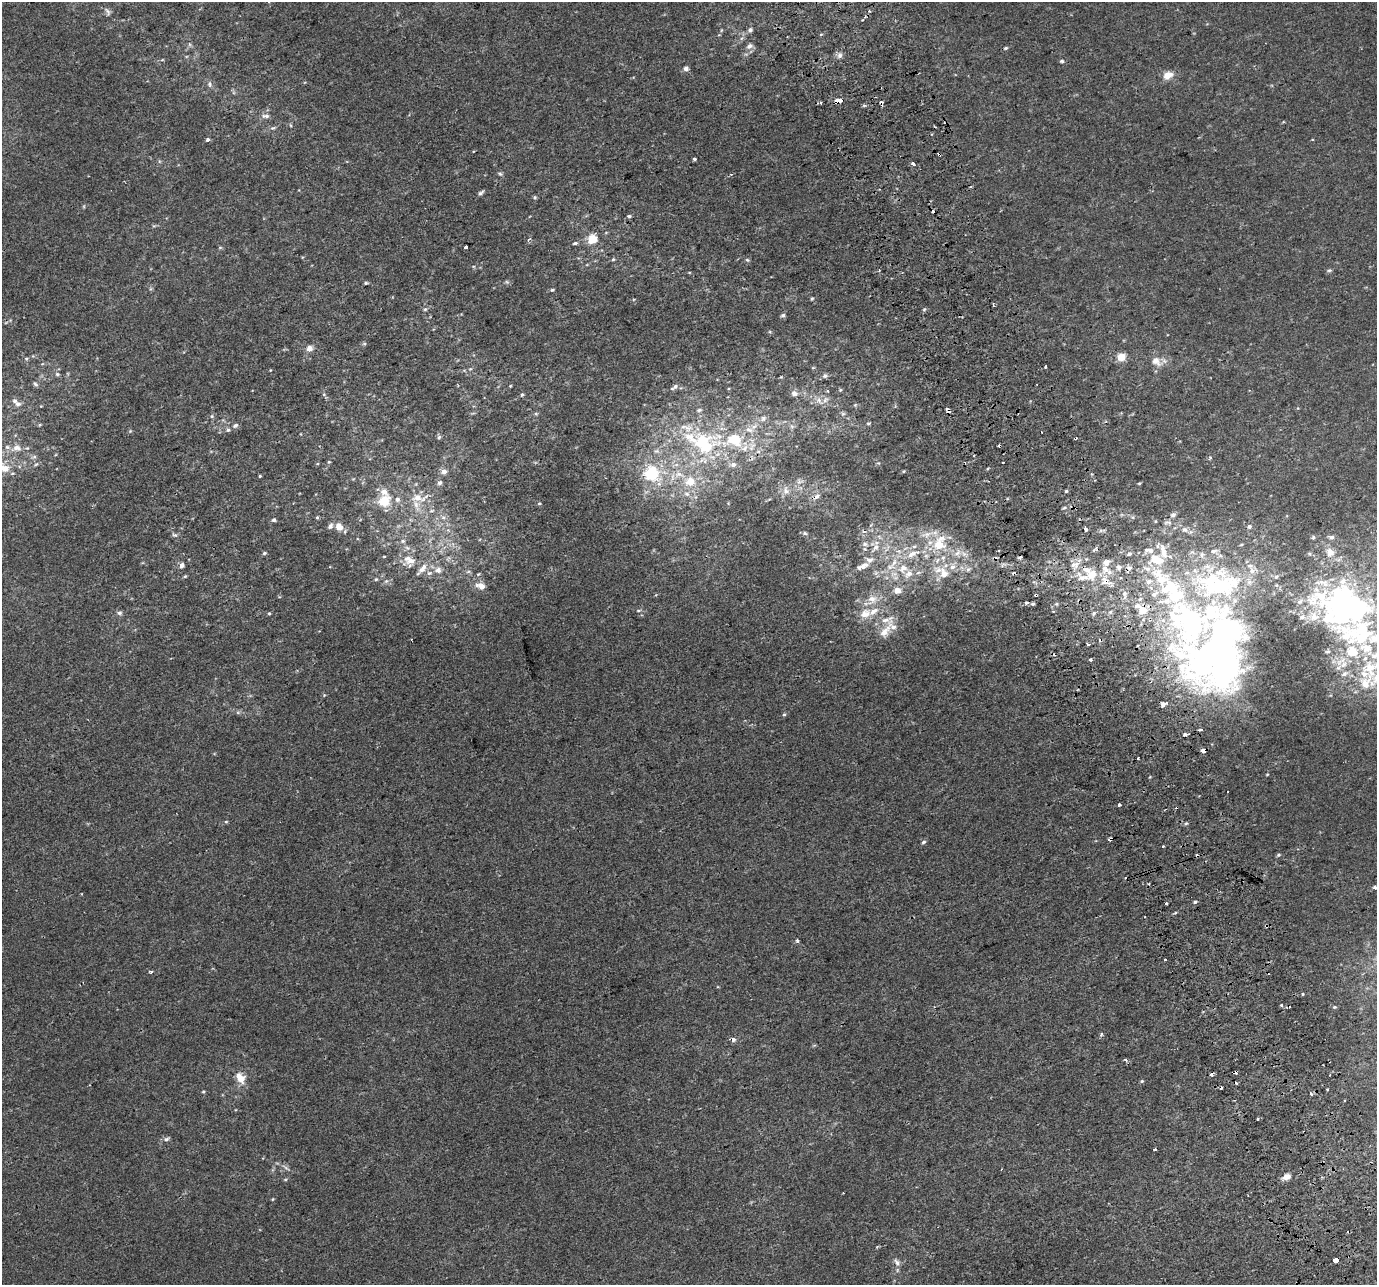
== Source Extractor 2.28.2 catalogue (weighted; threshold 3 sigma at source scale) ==
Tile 6 of 4 x 4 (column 2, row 2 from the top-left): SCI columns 1416-2790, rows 2710-3992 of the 5579 x 5364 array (HDU 1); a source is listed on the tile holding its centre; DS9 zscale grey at full resolution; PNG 1379 x 1287 px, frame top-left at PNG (2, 2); no overlay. Shown black and unused: <1% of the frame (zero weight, under 2 of 3 exposures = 2% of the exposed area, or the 3 px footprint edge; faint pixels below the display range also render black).
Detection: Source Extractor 2.28.2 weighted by HDU 2 'WHT'; one run over the whole footprint, this tile lists its part. Background 0.0011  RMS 0.0028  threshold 0.0127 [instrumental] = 3 sigma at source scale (4.5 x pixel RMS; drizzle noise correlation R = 1.50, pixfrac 1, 0.0396/0.0396 arcsec/px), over >= 5 px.
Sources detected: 286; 6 inside a brighter object's white glare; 26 cosmic-ray / hot-pixel residue — not listed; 51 inside a brighter listed object's ellipse — not listed separately; the other 203 listed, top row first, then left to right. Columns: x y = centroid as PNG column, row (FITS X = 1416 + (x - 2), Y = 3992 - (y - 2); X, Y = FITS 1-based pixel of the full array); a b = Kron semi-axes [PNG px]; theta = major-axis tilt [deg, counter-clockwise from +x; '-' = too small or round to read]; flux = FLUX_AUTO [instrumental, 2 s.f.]
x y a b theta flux
869 11 4 3 - 0.33
107 12 14 6 -64 0.99
750 30 7 5 30 0.65
749 46 9 6 32 1.1
1006 48 5 4 - 0.39
840 55 7 6 - 0.94
162 60 6 3 18 0.28
1062 61 5 4 - 0.44
686 69 5 5 - 1.4
1168 75 12 8 25 2.8
209 84 9 5 -77 0.78
838 101 6 3 13 8.7
881 103 5 4 - 0.74
864 105 6 4 0 0.38
266 116 11 5 0 1
273 128 7 5 19 0.54
208 140 4 4 - 0.87
694 159 4 3 - 1.1
913 163 5 3 - 2.1
500 174 6 5 - 0.48
481 192 9 4 37 0.61
535 197 5 4 - 0.37
629 216 6 5 - 0.46
529 239 5 3 - 0.64
592 239 9 8 - 4.5
575 243 6 4 15 0.49
220 247 6 4 0 0.33
466 247 3 3 - 1.3
613 259 5 4 - 0.33
747 260 5 4 - 0.41
1329 270 6 4 20 0.49
507 282 6 5 - 0.43
366 283 4 3 - 0.38
552 290 5 4 - 0.39
812 298 5 4 - 0.32
425 309 6 4 41 0.42
783 315 5 5 - 0.61
364 344 6 4 18 0.38
309 348 8 7 - 1.5
1121 357 9 8 - 3
26 359 5 4 - 0.37
1156 361 16 11 -36 2.6
1046 367 3 3 - 1.7
470 369 5 4 - 0.37
270 370 4 2 - 0.2
57 374 6 5 - 0.51
825 376 7 6 - 0.76
35 384 7 5 -51 0.53
674 387 11 5 31 0.94
840 390 5 5 - 0.37
828 391 4 4 - 0.34
794 394 7 7 - 1.4
522 395 5 4 - 0.42
819 401 15 6 -44 1.6
17 404 8 7 - 0.95
855 405 5 4 - 0.36
699 410 7 5 2 0.5
536 414 5 5 - 0.4
843 414 7 6 - 0.59
212 416 5 5 - 0.45
763 418 9 7 61 1
868 423 6 4 19 0.39
235 425 7 6 - 0.77
792 426 7 6 - 0.72
228 430 6 5 - 0.53
749 430 11 7 -23 1.6
130 431 5 5 - 0.33
439 437 6 5 - 0.54
702 441 39 18 16 18
17 448 11 9 -18 2
745 448 11 7 55 1.7
34 457 7 4 1 0.52
1210 458 4 3 - 0.55
329 462 5 4 - 0.27
1003 462 3 2 - 0.45
36 464 7 4 43 0.42
733 464 8 7 - 1.1
5 468 13 11 -5 3.3
444 471 7 6 - 1.3
904 471 5 3 - 0.21
652 473 15 14 - 12
679 474 11 6 -17 1.7
260 476 3 3 - 0.28
800 481 10 7 21 1.1
690 482 12 11 - 4.3
440 483 7 6 - 0.73
1139 483 4 3 - 0.33
786 491 11 9 -75 1.8
1066 491 4 4 - 0.39
687 494 8 6 -15 1
816 496 10 6 32 1.3
417 497 13 10 7 3.3
397 499 7 6 - 0.98
384 501 12 10 47 6.5
539 503 4 4 - 0.34
1064 508 6 5 - 0.55
431 511 7 3 19 0.43
1173 515 6 5 - 0.93
317 517 5 4 - 0.37
443 517 7 4 0 0.69
274 520 5 4 - 0.67
330 526 7 5 52 1.1
339 526 7 6 - 3
1249 527 5 5 - 0.67
1086 529 4 3 - 2.3
1184 530 8 7 - 1.1
805 533 7 5 -23 0.49
175 535 8 5 -15 0.6
1313 537 5 4 - 0.42
1331 537 6 5 - 0.74
403 541 7 5 0 0.66
865 544 8 6 -2 0.97
939 544 18 17 - 8.9
875 547 17 8 54 2.8
407 548 8 6 -21 0.95
264 553 5 4 - 0.42
957 553 13 8 48 2.2
912 554 22 9 23 4.9
384 556 4 3 - 0.24
1086 559 6 5 - 0.55
411 561 17 9 13 2.7
1106 562 9 8 - 1.8
1073 564 10 9 - 2.1
182 565 5 5 - 1.3
864 566 14 8 27 2.1
890 567 18 8 13 2.9
1119 567 5 5 - 1.4
422 569 19 7 49 2.6
903 569 15 12 44 4.4
968 569 7 6 - 0.81
438 570 8 7 - 1.6
468 572 6 4 19 0.44
942 572 26 12 -36 6.2
429 573 8 6 16 0.98
478 574 6 3 43 0.34
1091 575 17 14 46 6.1
185 576 5 4 - 0.34
376 579 5 5 - 0.38
386 581 6 5 - 0.59
1106 581 18 10 -29 3.8
1211 585 42 36 -62 33
481 586 12 7 -19 2.6
1170 589 81 28 -53 40
897 591 6 5 - 3.2
1124 594 7 5 -71 0.87
1036 595 3 3 - 1.1
872 599 14 12 36 3.5
1026 603 5 3 - 0.79
1033 604 5 4 - 0.5
1056 604 5 5 - 0.43
638 610 7 3 8 0.36
1143 611 10 8 -7 3.2
1110 612 6 4 44 0.39
119 613 8 6 0 0.69
269 613 4 4 - 0.3
865 614 17 12 25 3.9
1191 623 181 56 -84 140
885 632 19 9 51 3.5
1356 633 152 59 -36 88
411 639 2 2 - 0.28
1088 644 4 2 - 0.33
1138 645 2 2 - 0.32
1090 660 3 3 - 0.92
1225 663 34 25 75 120
1165 704 6 3 16 3.1
238 712 6 4 18 0.44
784 715 5 4 - 0.38
1200 729 4 3 - 0.66
1186 734 5 3 - 1.4
1203 751 4 3 - 11
1228 792 2 2 - 0.3
1119 805 3 3 - 1.5
226 822 5 3 - 0.29
1186 823 5 4 - 0.39
1110 839 5 3 - 1.7
923 842 6 4 28 0.51
1163 846 3 3 - 1.4
1278 855 6 4 17 0.41
1375 887 4 4 - 0.77
1195 902 3 3 - 1.4
1166 903 4 3 - 1.5
797 941 4 3 - 0.77
151 972 4 3 - 0.44
1303 994 4 3 - 0.29
1282 1005 4 3 - 0.54
1334 1007 5 4 - 0.3
1101 1034 5 3 - 0.37
1126 1060 5 4 - 0.47
1235 1073 5 3 - 2.5
240 1078 15 10 -58 3.3
1142 1081 5 4 - 0.37
1327 1089 2 2 - 0.26
203 1092 5 4 - 0.33
1311 1094 5 3 - 0.61
1257 1119 3 3 - 1.5
166 1139 8 6 29 0.78
1155 1149 3 3 - 0.29
1286 1177 10 7 20 1.7
1321 1177 5 3 - 0.33
285 1180 6 4 1 0.31
273 1199 4 4 - 0.26
1336 1260 4 4 - 9.1
897 1262 12 7 -53 1.4
Overlapping masked pixels (flux is a lower limit): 12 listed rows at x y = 838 101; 881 103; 816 496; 1106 581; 1170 589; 1036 595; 1143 611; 1191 623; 1203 751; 1110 839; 1235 1073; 1336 1260
Isophote crosses this tile's border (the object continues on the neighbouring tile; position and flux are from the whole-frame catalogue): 2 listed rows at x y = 5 468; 1375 887
Unlisted compact peaks at least as high as the median listed source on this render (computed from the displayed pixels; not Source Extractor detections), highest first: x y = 924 309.